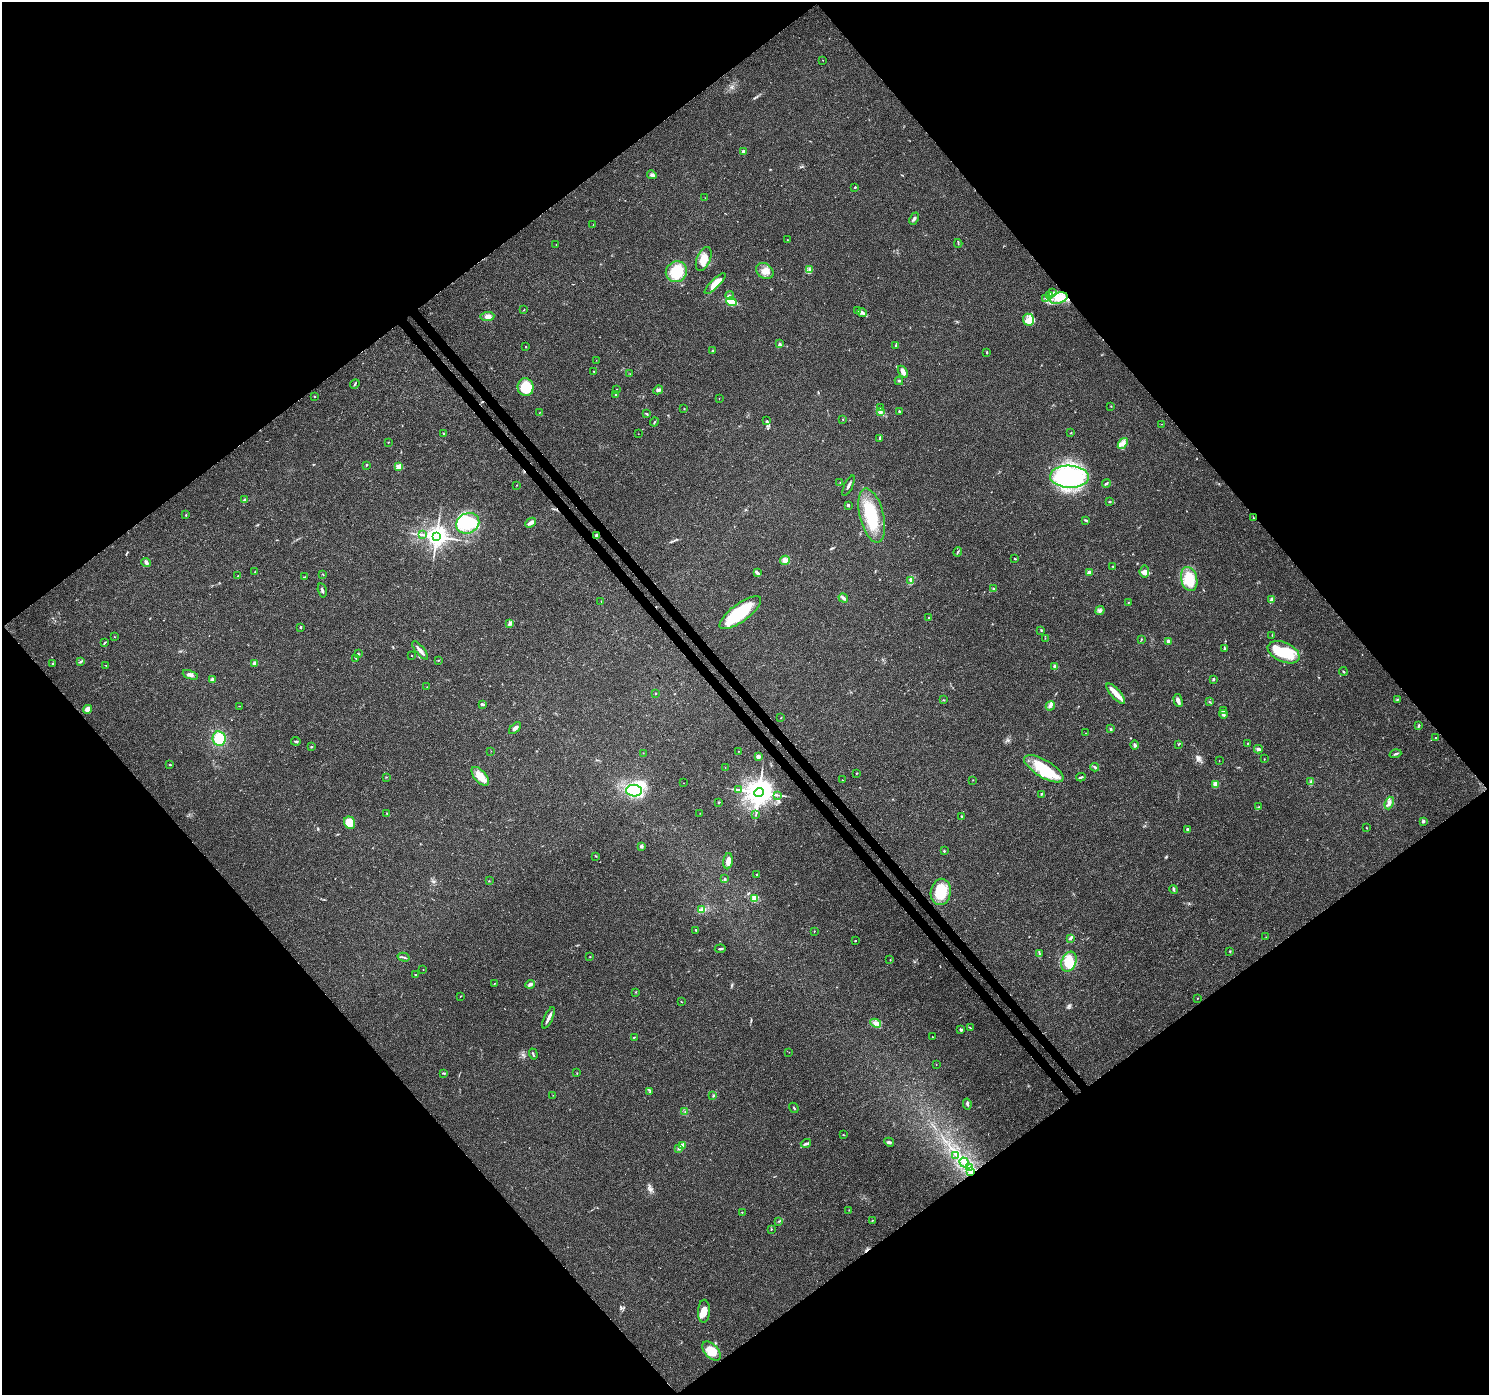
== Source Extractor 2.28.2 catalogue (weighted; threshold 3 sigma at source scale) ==
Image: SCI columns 53-5999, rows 240-5808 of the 6045 x 5985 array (HDU 1 of 3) = the unmasked area's bounding box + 8 px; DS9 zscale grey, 4 x 4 block average (1 PNG px = mean of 4 x 4 image px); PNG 1491 x 1397 px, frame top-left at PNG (2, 2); each listed source drawn as its Kron ellipse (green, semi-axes under 4 px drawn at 4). Shown black and unused: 51% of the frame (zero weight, under 3 of 4 exposures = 5% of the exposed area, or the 3 px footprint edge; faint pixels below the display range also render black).
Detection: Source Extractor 2.28.2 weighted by HDU 2 'WHT'. Background 0.0257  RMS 0.003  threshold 0.0135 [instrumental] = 3 sigma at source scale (4.5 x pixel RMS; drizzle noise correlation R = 1.50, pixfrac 1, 0.0396/0.0396 arcsec/px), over >= 5 px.
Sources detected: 275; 3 cosmic-ray / hot-pixel residue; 1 long thin detection or spike segment (spike, bleed or trail) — neither listed nor drawn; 2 coinciding with a brighter row at this scale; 16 inside a brighter listed object's ellipse — not listed separately; the other 253 listed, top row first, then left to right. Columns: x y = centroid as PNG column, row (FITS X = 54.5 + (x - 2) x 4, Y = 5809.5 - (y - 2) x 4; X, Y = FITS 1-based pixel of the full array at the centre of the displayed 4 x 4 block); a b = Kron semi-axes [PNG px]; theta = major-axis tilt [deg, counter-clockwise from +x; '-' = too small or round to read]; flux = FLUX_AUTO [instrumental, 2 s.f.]
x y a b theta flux
823 60 2 2 - 0.36
743 152 2 2 - 21
652 175 5 3 - 3.6
855 187 2 2 - 3.5
705 198 2 2 - 0.38
914 219 6 2 67 3.5
593 225 2 2 - 0.33
787 240 2 2 - 1
958 243 4 2 - 1.6
556 244 2 2 - 0.46
704 259 13 7 69 22
809 270 4 3 - 4.1
765 271 9 7 -34 15
676 272 11 10 - 53
715 283 14 4 45 25
1053 292 3 2 - 1.7
1050 295 4 4 - 5.2
730 296 4 2 - 2.4
1046 298 2 2 - 1
1059 298 9 5 17 17
731 302 5 3 - 39
524 310 3 2 - 0.81
858 310 2 2 - 0.96
862 313 4 2 - 4.3
487 316 7 4 5 9.2
1029 320 6 5 - 11
780 344 4 2 - 2.2
526 346 2 2 - 1.2
895 346 2 2 - 1.2
712 351 2 2 - 1
987 352 3 2 - 1.3
596 360 2 2 - 0.32
594 371 2 2 - 1.8
903 372 6 3 -58 11
630 374 2 2 - 0.41
899 381 4 2 - 1.8
355 384 5 2 - 2
526 387 9 8 - 61
617 389 2 2 - 0.53
658 390 5 2 - 5.7
616 395 3 2 - 1.6
314 396 2 2 - 3
719 398 2 2 - 0.55
1111 406 2 2 - 0.76
684 408 2 2 - 1.2
880 408 2 2 - 0.39
899 411 3 2 - 1.4
540 412 2 2 - 0.47
880 412 3 2 - 1.8
647 414 4 2 - 1.7
843 419 2 2 - 0.96
767 421 2 2 - 0.82
654 422 4 2 - 1.5
1162 424 2 2 - 0.37
443 433 3 2 - 1.1
1071 433 2 2 - 0.9
638 434 2 2 - 0.32
880 438 3 2 - 3.3
388 442 2 2 - 1.1
1123 444 6 4 54 9
366 465 2 2 - 1.7
399 467 2 2 - 56
1069 477 19 11 -2 150
840 482 2 2 - 0.55
1106 483 4 2 - 2.6
516 485 2 2 - 0.69
848 486 11 2 64 4.5
245 500 2 2 - 1.4
1109 501 3 2 - 1.3
848 505 2 2 - 2.8
186 515 2 2 - 1.4
872 516 28 12 -76 76
1254 518 4 2 - 1.5
1086 520 4 2 - 1
468 523 12 10 29 50
530 523 6 4 43 5.8
422 535 3 2 - 1.7
596 535 3 2 - 3.7
436 537 3 3 - 1600
958 552 5 2 - 2.1
1015 559 2 2 - 1.3
785 560 5 4 - 9.1
146 562 5 3 - 3.9
1113 566 2 2 - 1.8
1144 571 6 4 82 7.2
255 572 3 2 - 1.3
1089 572 2 2 - 25
757 573 4 2 - 6.9
323 574 2 2 - 0.63
238 576 2 2 - 0.6
304 577 3 2 - 1.1
1189 579 12 8 -76 50
911 581 2 2 - 0.95
994 589 3 2 - 2.1
322 590 7 2 -76 3.4
843 598 5 3 - 4.1
1272 600 4 3 - 5.4
601 601 2 2 - 0.47
1129 602 2 2 - 0.59
1100 610 5 2 - 3.5
740 613 25 9 36 97
929 617 2 2 - 0.63
510 623 3 2 - 7.6
300 628 2 2 - 1
1041 630 2 2 - 1.2
1272 635 2 2 - 0.84
114 637 2 2 - 0.45
1045 638 2 2 - 0.53
1141 639 2 2 - 1.2
1168 641 3 2 - 2.9
105 642 2 2 - 0.93
1224 648 3 2 - 1.2
420 650 11 2 -50 9.8
1284 652 17 9 -24 50
358 654 3 2 - 1.4
411 656 2 2 - 0.72
356 658 2 2 - 1.2
438 660 2 2 - 0.85
80 662 4 2 - 1.6
255 663 2 2 - 25
52 664 2 2 - 1.1
106 665 2 2 - 0.7
1055 666 2 2 - 18
1343 671 4 2 - 1.5
190 675 8 3 -21 5.7
1213 679 3 2 - 2.4
212 680 3 3 - 5.7
427 687 2 2 - 0.4
656 693 2 2 - 3.5
1116 694 13 4 -48 17
1398 699 3 2 - 1
944 700 2 2 - 0.67
1178 701 6 3 -75 8.7
1209 702 2 2 - 0.74
482 704 3 2 - 4.7
239 706 2 2 - 0.64
1050 706 5 3 - 4.3
88 709 4 4 - 12
1224 711 3 2 - 2.7
1223 714 4 3 - 4.2
781 718 2 2 - 0.78
1419 726 3 2 - 2.8
515 728 7 3 43 5.5
1110 729 2 2 - 1.9
1085 733 2 2 - 0.42
219 738 7 6 - 39
1436 738 2 2 - 2.2
296 741 5 2 - 2.9
1248 743 2 2 - 0.73
1179 744 4 2 - 1.2
1135 745 4 2 - 3.4
312 747 2 2 - 1
1258 749 4 3 - 5
491 751 2 2 - 0.33
739 751 2 2 - 0.53
643 753 2 2 - 0.55
1395 754 6 2 18 2.9
758 757 2 2 - 24
1264 759 2 2 - 0.72
1219 761 2 2 - 0.47
170 764 2 2 - 2.6
725 767 2 2 - 0.44
1095 767 4 2 - 2.8
1044 769 22 8 -31 73
856 773 2 2 - 0.97
480 776 11 6 -49 22
386 777 2 2 - 0.75
1081 777 4 2 - 2
842 780 2 2 - 0.67
973 780 2 2 - 0.65
1311 782 4 3 - 3
683 783 2 2 - 0.34
1215 784 2 2 - 39
739 790 2 2 - 1.2
634 791 8 5 -3 180
759 792 5 4 - 2800
1041 794 3 2 - 1.5
778 795 3 2 - 1.5
718 803 2 2 - 0.65
1389 803 6 3 70 6.1
1259 807 3 2 - 1.8
700 813 2 2 - 0.45
387 814 2 2 - 1.1
756 814 2 2 - 0.81
962 816 2 2 - 1
1423 821 2 2 - 14
350 823 6 5 - 35
1366 827 2 2 - 0.82
1188 829 3 2 - 3
641 846 3 3 - 3.7
944 851 2 2 - 1.7
596 856 2 2 - 1
728 861 8 4 84 9.1
756 874 2 2 - 0.92
725 879 4 2 - 1.5
489 881 2 2 - 0.75
1174 889 4 2 - 2.4
941 892 13 10 81 50
755 899 2 2 - 72
702 910 3 2 - 2.9
696 930 3 2 - 1.7
814 931 2 2 - 0.7
1266 937 2 2 - 0.44
1070 938 2 2 - 1.2
855 941 2 2 - 2.5
720 949 5 2 - 2.6
1230 951 3 2 - 1.4
1039 954 3 2 - 1.4
403 957 6 2 -14 2.6
590 957 2 2 - 1.3
890 960 2 2 - 0.58
1069 962 10 7 69 42
423 969 2 2 - 0.49
416 974 2 2 - 0.66
495 983 2 2 - 0.74
530 984 5 3 - 4.3
636 992 2 2 - 0.9
460 996 3 2 - 0.88
1198 998 2 2 - 0.63
682 1002 2 2 - 0.6
548 1018 11 2 65 8
876 1023 5 3 - 5.5
970 1028 4 2 - 1.1
961 1030 3 3 - 2.3
634 1037 3 2 - 0.99
932 1037 2 2 - 1.2
789 1052 2 2 - 0.61
533 1054 5 2 - 1.7
936 1064 2 2 - 0.4
444 1073 3 2 - 2.2
577 1073 2 2 - 0.66
650 1092 2 2 - 0.62
713 1095 2 2 - 1.3
553 1096 2 2 - 0.3
967 1104 5 2 - 2.8
794 1108 5 2 - 1.4
685 1112 2 2 - 1.1
843 1135 3 2 - 0.98
889 1142 5 3 - 3.3
806 1143 5 3 - 3.2
682 1146 3 2 - 3.4
678 1148 3 3 - 2.5
956 1155 3 2 - 1.1
964 1163 5 2 - 4.3
969 1167 3 2 - 1.9
971 1172 4 2 - 2.6
849 1210 2 2 - 0.67
742 1212 2 2 - 0.8
779 1221 2 2 - 0.98
872 1221 2 2 - 0.69
772 1229 2 2 - 0.65
704 1311 11 6 87 18
711 1351 11 6 -48 26
Overlapping masked pixels (flux is a lower limit): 1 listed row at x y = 971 1172
Diffuse or blended objects may show on this block-average render without a row.